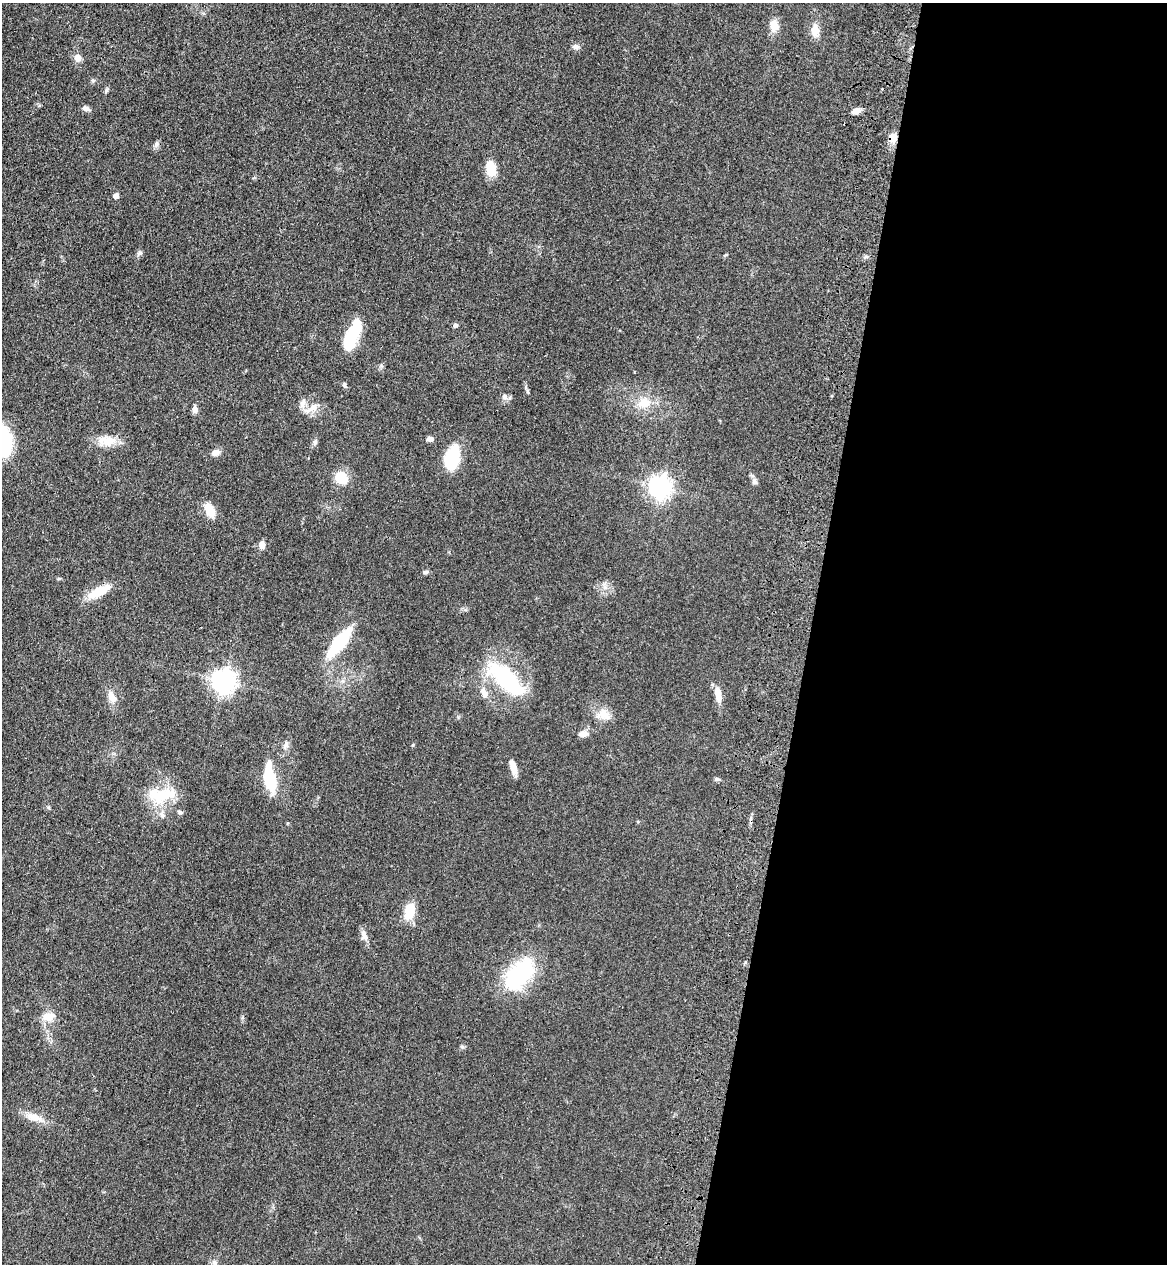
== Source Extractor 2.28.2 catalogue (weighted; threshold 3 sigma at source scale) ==
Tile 12 of 4 x 4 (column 4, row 3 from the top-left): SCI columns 3735-4899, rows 1300-2561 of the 5260 x 5122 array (HDU 1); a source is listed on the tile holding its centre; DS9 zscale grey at full resolution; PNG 1169 x 1266 px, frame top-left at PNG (2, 3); no overlay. Shown black and unused: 31% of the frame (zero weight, under 3 of 4 exposures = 6% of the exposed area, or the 3 px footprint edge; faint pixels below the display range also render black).
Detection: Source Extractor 2.28.2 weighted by HDU 2 'WHT'; one run over the whole footprint, this tile lists its part. Background 0.0581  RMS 0.007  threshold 0.0313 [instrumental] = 3 sigma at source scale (4.5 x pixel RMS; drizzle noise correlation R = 1.50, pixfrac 1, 0.05/0.05 arcsec/px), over >= 5 px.
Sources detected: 53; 1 inside a brighter object's white glare — not listed; the other 52 listed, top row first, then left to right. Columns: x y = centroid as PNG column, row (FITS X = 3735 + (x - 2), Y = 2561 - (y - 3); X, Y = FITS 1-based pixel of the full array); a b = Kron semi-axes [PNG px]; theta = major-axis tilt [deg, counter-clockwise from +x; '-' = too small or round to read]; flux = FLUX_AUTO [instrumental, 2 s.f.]
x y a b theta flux
774 26 14 11 -75 6.9
815 30 14 9 -89 7.9
576 46 9 6 -2 2.4
78 58 9 8 - 4
86 108 10 6 -24 2.6
856 111 10 6 18 4.6
893 138 14 10 -85 5.4
157 144 9 4 81 1.6
491 168 19 11 -80 11
116 196 6 6 - 2.7
139 253 9 5 37 1.6
455 325 5 4 - 2
353 334 29 11 73 33
345 385 8 4 -56 1.3
505 397 7 7 - 2.1
644 403 21 14 17 12
302 404 14 7 77 3.8
313 407 13 10 37 6.2
195 409 7 6 - 3.7
429 439 7 5 13 2.5
107 441 24 12 3 12
315 442 10 5 71 1.7
216 452 9 7 26 3.9
452 459 17 9 75 60
341 478 8 7 - 24
754 481 9 7 -74 2.4
661 487 8 7 - 450
210 510 15 8 -62 12
262 544 8 6 81 4.6
425 572 8 5 -5 1.5
97 592 27 12 28 14
339 642 23 8 51 60
506 679 52 19 -42 60
224 681 8 8 - 510
484 692 15 9 -68 5.1
718 694 21 7 -82 7.7
112 697 17 10 -57 6.2
603 714 14 14 - 7.7
583 734 14 7 4 3.7
285 746 7 4 72 1.8
513 767 18 7 -72 5.2
270 779 21 8 -81 41
717 779 8 5 -1 1.3
162 795 37 16 18 24
180 812 7 4 -16 1.4
162 815 9 7 -57 2.7
409 911 18 10 78 15
364 935 16 8 -71 3.9
519 974 39 21 47 62
48 1017 17 11 -1 7.7
34 1117 21 10 -15 8.7
214 1263 7 6 - 1.7
Overlapping masked pixels (flux is a lower limit): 2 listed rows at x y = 856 111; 893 138
Unlisted compact peaks at least as high as the median listed source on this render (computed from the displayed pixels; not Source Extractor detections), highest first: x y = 413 745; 462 1047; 527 391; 93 81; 605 587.